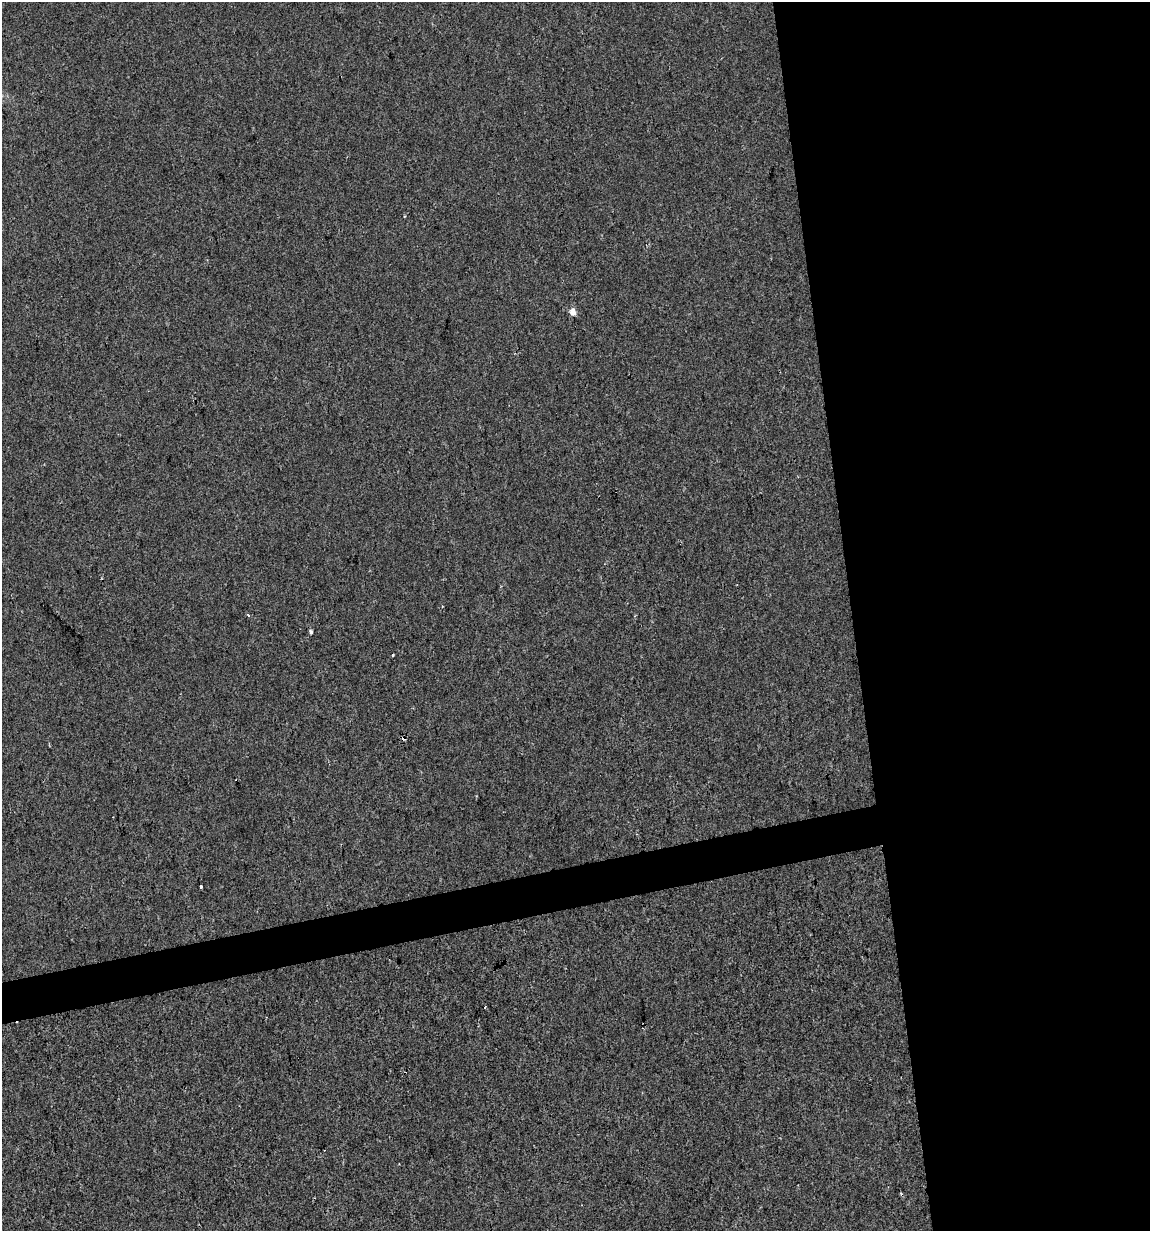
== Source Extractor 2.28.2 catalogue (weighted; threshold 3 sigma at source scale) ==
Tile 8 of 4 x 4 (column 4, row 2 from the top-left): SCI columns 3474-4621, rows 2461-3689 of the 4697 x 4919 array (HDU 1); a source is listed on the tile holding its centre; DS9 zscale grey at full resolution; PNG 1152 x 1233 px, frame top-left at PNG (2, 2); no overlay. Shown black and unused: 29% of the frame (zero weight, under 2 of 3 exposures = <1% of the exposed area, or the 3 px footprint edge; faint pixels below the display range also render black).
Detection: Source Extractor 2.28.2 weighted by HDU 2 'WHT'; one run over the whole footprint, this tile lists its part. Background -2.51e-04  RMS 0.0042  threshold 0.019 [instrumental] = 3 sigma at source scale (4.5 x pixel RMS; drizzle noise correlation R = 1.50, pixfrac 1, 0.0396/0.0396 arcsec/px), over >= 5 px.
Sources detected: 7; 2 cosmic-ray / hot-pixel residue — not listed; the other 5 listed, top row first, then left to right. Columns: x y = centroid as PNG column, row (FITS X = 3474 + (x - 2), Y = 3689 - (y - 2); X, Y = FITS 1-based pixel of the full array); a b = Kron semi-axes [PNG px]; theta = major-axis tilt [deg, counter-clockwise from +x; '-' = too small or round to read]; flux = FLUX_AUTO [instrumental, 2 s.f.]
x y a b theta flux
573 312 5 5 - 4.5
310 632 4 4 - 1.2
392 655 3 3 - 1.9
201 887 3 3 - 3.1
485 1007 3 3 - 0.54